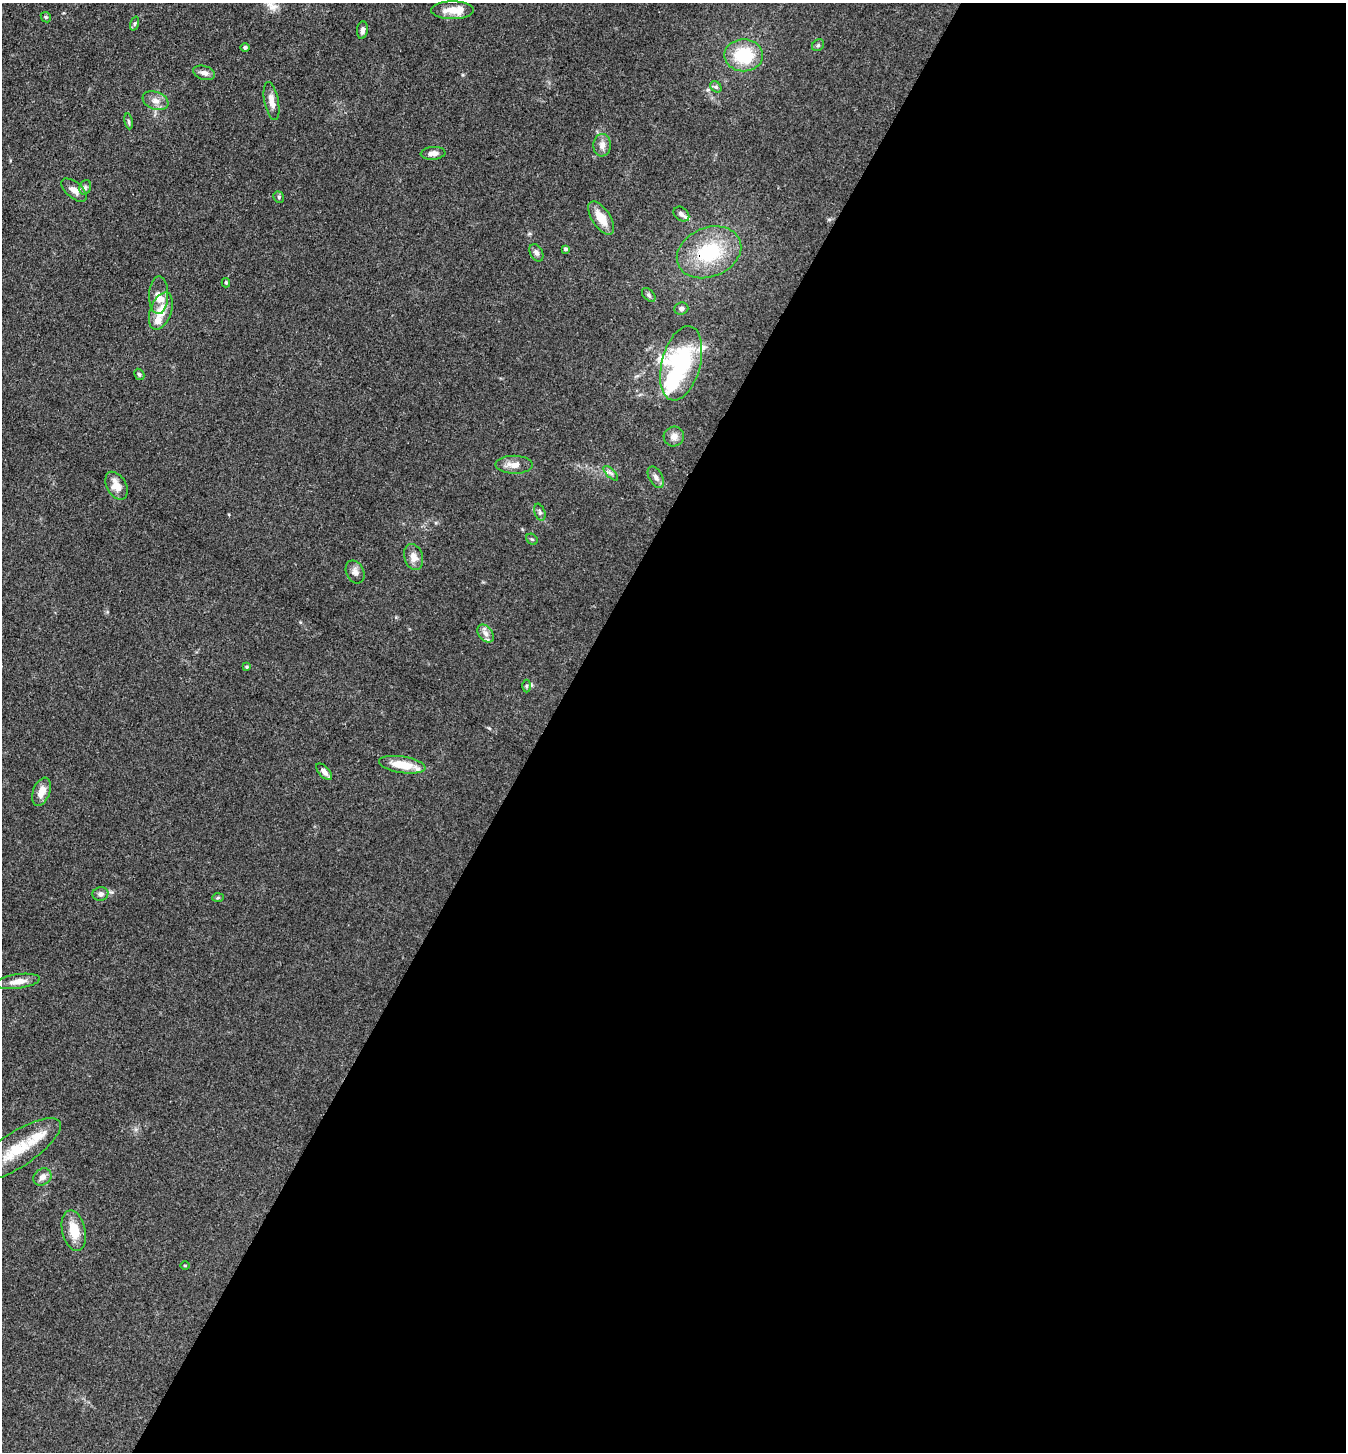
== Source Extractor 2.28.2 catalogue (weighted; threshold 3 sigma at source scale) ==
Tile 12 of 4 x 4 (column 4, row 3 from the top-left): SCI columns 4319-5662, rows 1453-2902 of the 5809 x 5802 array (HDU 1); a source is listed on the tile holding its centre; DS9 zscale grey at full resolution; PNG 1348 x 1454 px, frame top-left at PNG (2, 3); each listed source drawn as its Kron ellipse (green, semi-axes under 4 px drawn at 4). Shown black and unused: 60% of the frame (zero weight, under 3 of 4 exposures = <1% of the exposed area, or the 3 px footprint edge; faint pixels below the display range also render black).
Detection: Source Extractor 2.28.2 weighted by HDU 2 'WHT'; one run over the whole footprint, this tile lists its part. Background 0.0789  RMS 0.0063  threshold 0.0282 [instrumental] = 3 sigma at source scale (4.5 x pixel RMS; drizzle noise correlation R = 1.50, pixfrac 1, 0.05/0.05 arcsec/px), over >= 5 px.
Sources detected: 59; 8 inside a brighter listed object's ellipse — not listed separately; the other 51 listed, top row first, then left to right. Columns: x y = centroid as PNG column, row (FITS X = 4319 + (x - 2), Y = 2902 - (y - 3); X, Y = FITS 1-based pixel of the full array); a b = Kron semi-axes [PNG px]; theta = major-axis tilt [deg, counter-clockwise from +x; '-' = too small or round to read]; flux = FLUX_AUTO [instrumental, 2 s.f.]
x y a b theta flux
453 10 21 9 0 9.3
46 17 5 4 - 0.88
135 23 7 3 71 0.99
362 30 9 5 84 2.2
818 45 6 5 - 1.2
245 48 4 4 - 1.7
744 55 19 16 -2 31
204 73 11 7 -16 3.1
716 87 6 5 - 1.2
155 101 13 9 -20 4.6
271 101 19 7 -79 5.2
129 121 8 4 -81 1.1
602 145 11 8 86 4
433 153 12 6 4 3.3
85 187 7 5 70 1.5
74 190 15 8 -40 4.2
279 197 6 5 - 1.2
681 214 9 6 -38 2.5
601 218 19 9 -57 11
565 249 4 3 - 1.3
709 252 33 24 22 41
536 253 9 6 -62 2.3
226 283 5 3 - 0.84
159 295 19 9 89 6.3
649 295 8 5 -47 1.3
681 309 7 6 - 1.9
161 311 20 10 70 11
681 363 38 19 75 65
139 374 6 4 -59 1
674 437 10 10 - 4.1
514 465 18 9 -1 6
611 473 9 3 -45 1.4
656 477 11 6 -60 2.7
116 486 15 9 -60 7.5
540 512 9 5 -70 1.5
532 539 6 5 - 0.94
414 557 13 9 -73 5.4
355 572 12 8 -63 3.4
486 633 10 7 -51 2.9
247 667 4 3 - 0.73
526 686 6 4 89 0.98
402 765 23 8 -9 15
324 772 10 5 -48 3.1
41 792 15 8 68 6.8
100 894 8 7 - 2.3
218 898 6 4 3 0.82
18 981 22 7 7 6.1
17 1150 51 17 33 26
42 1177 10 8 39 3.5
74 1231 20 11 -77 13
185 1265 5 3 - 0.56
Overlapping masked pixels (flux is a lower limit): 1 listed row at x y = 709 252